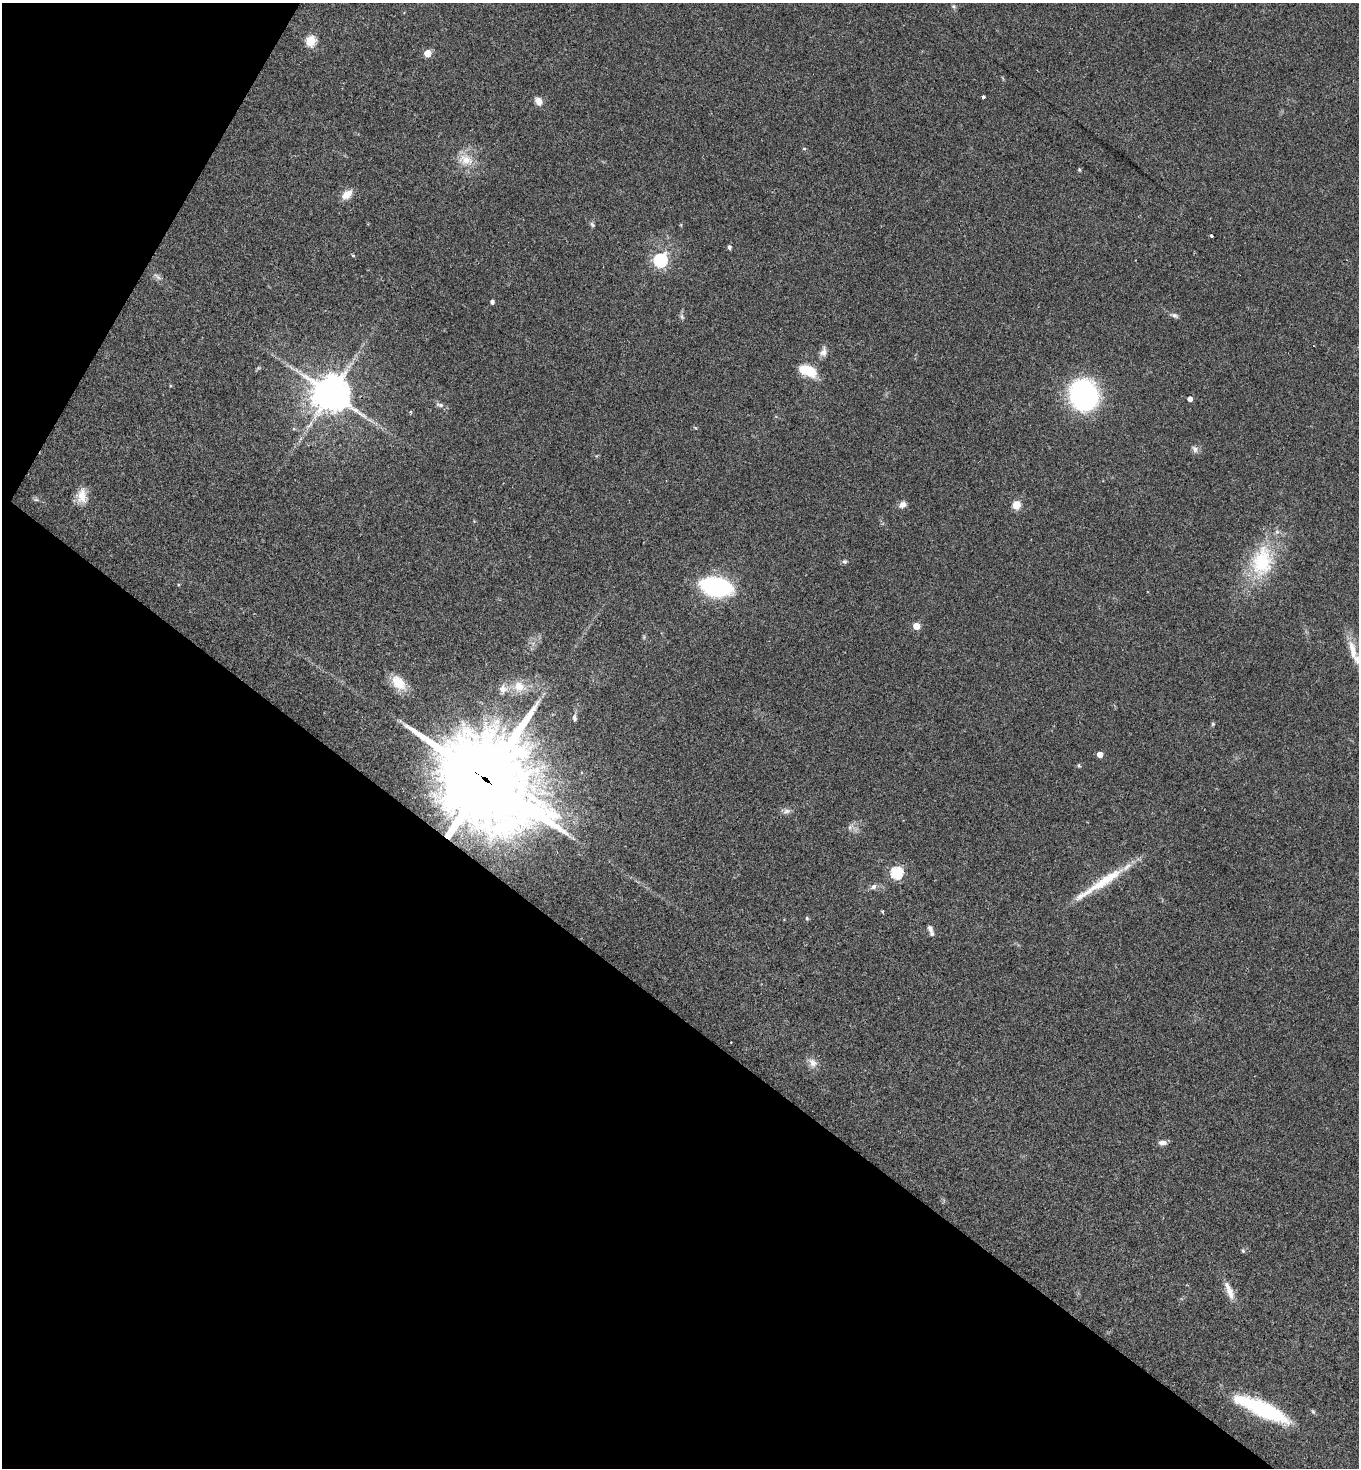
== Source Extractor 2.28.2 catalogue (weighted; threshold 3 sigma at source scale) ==
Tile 9 of 4 x 4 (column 1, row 3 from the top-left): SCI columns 304-1660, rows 1476-2941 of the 5885 x 5880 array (HDU 1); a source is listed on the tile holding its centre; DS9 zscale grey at full resolution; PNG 1361 x 1470 px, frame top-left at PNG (2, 3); no overlay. Shown black and unused: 35% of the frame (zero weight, under 2 of 3 exposures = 1% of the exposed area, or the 3 px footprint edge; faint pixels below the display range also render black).
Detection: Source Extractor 2.28.2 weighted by HDU 2 'WHT'; one run over the whole footprint, this tile lists its part. Background 0.0466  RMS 0.0069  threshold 0.0309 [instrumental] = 3 sigma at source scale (4.5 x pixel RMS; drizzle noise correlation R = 1.50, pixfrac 1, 0.05/0.05 arcsec/px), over >= 5 px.
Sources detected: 61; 1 inside a brighter object's white glare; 1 cosmic-ray / hot-pixel residue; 1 long thin detection or spike segment (spike, bleed or trail) — not listed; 2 inside a brighter listed object's ellipse — not listed separately; the other 56 listed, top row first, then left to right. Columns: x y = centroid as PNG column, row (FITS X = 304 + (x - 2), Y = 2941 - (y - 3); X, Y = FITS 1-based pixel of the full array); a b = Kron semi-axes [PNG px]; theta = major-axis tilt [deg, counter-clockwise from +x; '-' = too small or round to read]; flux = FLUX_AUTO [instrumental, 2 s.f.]
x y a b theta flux
953 6 6 4 -44 1.1
310 41 5 5 - 44
427 53 5 5 - 16
983 97 3 3 - 4.3
538 101 8 7 - 5.5
804 149 5 3 - 0.7
466 160 22 15 -19 12
347 194 13 8 37 7.1
592 225 7 5 -50 1.2
1211 236 3 3 - 5.1
729 247 4 4 - 1.9
352 255 6 3 -36 0.87
660 260 6 6 - 130
157 277 13 4 -38 2
492 302 6 5 - 1.5
1175 316 9 5 -26 2.1
682 317 9 4 -64 1.5
824 352 12 8 76 4
258 368 6 4 18 0.89
808 371 20 10 -23 17
330 394 12 11 - 1500
1084 395 21 18 -73 170
1190 399 4 4 - 3.6
440 405 12 6 -9 2.2
696 428 5 3 - 0.64
1195 449 10 6 -65 2.5
82 496 19 13 -87 9.1
36 500 6 4 17 1
902 505 9 7 38 3.2
1016 505 9 9 - 6.9
1262 561 45 28 80 47
844 562 6 6 - 1.3
716 587 25 15 -12 94
916 626 5 5 - 14
1352 648 21 10 -69 9.3
398 683 21 14 -48 13
519 686 17 14 -32 11
503 689 12 12 - 5.5
574 718 11 6 -85 2.1
1213 724 6 5 - 0.88
1100 755 4 4 - 6.7
1079 765 5 5 - 1.1
486 780 39 32 -39 7500
787 811 11 6 8 2.6
850 827 8 5 45 1.8
896 873 6 5 - 77
873 887 9 6 39 2.4
882 911 5 3 - 0.65
807 918 5 4 - 0.92
930 929 12 6 -62 3.1
731 1042 2 2 - 0.71
813 1063 12 9 -52 4.9
1162 1143 11 6 3 3.1
1243 1251 6 5 - 0.99
1229 1291 26 8 -68 7.6
1266 1410 63 16 -22 61
Overlapping masked pixels (flux is a lower limit): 1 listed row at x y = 486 780